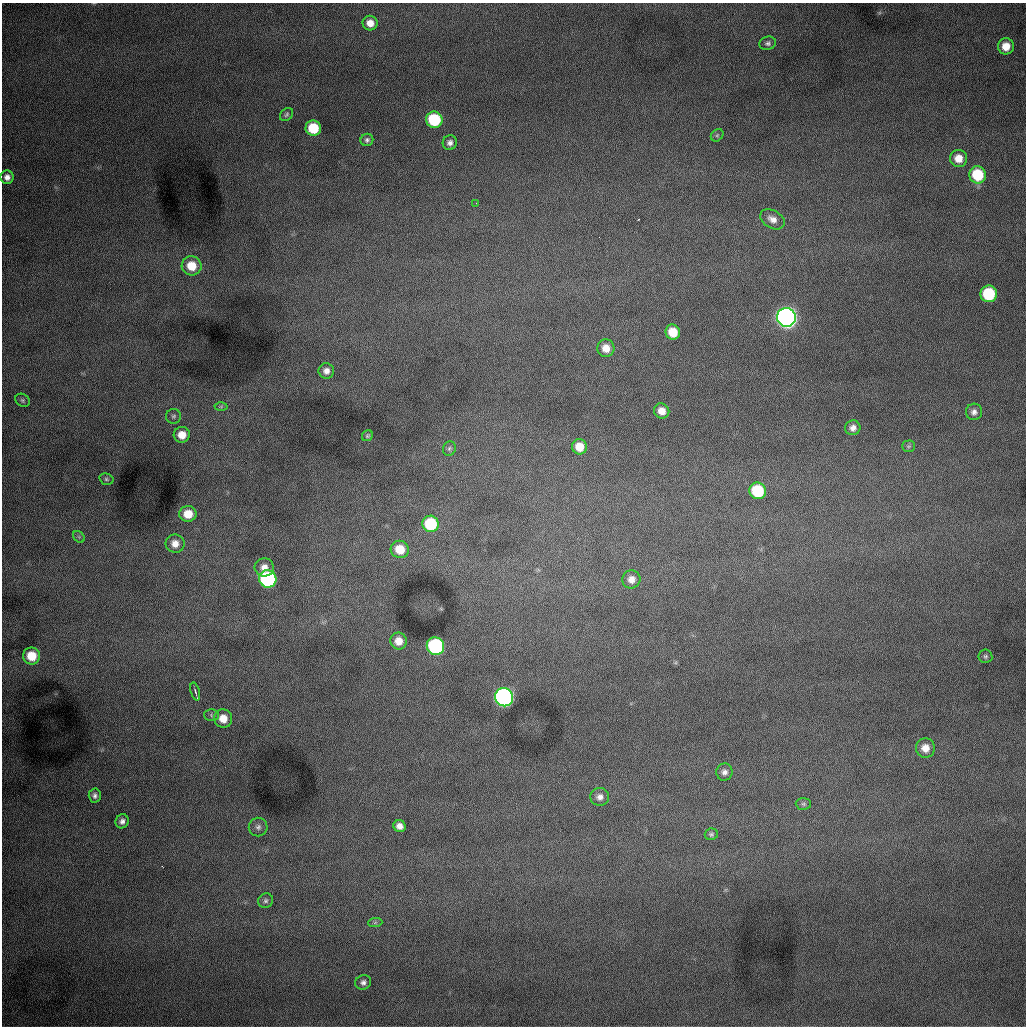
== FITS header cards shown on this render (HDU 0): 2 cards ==
NAXIS1  =                 1024 /fastest changing axis
NAXIS2  =                 1024 /next to fastest changing axis

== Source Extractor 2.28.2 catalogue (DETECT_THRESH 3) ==
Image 1024 x 1024 px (HDU 0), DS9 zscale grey, 1 PNG px = 1 image px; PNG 1028 x 1028 px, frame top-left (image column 1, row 1024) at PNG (2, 3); each listed source drawn as its Kron ellipse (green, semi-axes under 4 px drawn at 4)
Background 1010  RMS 13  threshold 38.4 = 3 sigma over >= 5 px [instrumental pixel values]
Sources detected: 61; all 61 listed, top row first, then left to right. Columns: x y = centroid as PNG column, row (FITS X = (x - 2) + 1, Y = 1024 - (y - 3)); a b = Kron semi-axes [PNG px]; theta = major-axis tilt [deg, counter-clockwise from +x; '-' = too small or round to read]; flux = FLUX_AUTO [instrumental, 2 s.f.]
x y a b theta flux
370 23 7 7 - 8300
768 43 8 6 17 2500
1006 46 8 8 - 12000
286 114 7 5 46 1700
434 120 8 8 - 58000
313 128 8 7 - 33000
717 135 7 5 44 1500
367 140 6 6 - 2200
450 143 7 7 - 3700
958 158 9 8 - 11000
978 175 9 8 - 41000
7 177 7 6 - 4500
476 203 2 2 - 500
772 219 13 8 -30 6300
192 266 10 9 - 18000
989 294 8 8 - 58000
786 317 9 9 - 710000
673 332 7 7 - 17000
606 348 8 8 - 10000
326 371 8 7 - 4900
22 400 8 6 -33 1700
221 406 6 4 1 1200
662 411 8 7 - 8300
974 412 8 8 - 3900
174 416 7 7 - 2200
853 428 7 7 - 4800
182 435 8 8 - 12000
367 436 6 5 - 1500
909 446 6 5 - 1700
579 447 8 7 - 14000
449 448 7 6 - 2000
106 479 7 5 -16 1800
758 491 8 8 - 49000
188 514 8 8 - 15000
430 524 8 8 - 50000
79 537 6 5 - 1600
175 544 9 9 - 8000
400 549 9 8 - 18000
264 567 9 9 - 7100
268 579 9 8 - 180000
631 579 9 9 - 6800
399 641 8 8 - 9600
435 646 9 8 - 150000
32 656 8 8 - 20000
985 656 7 6 - 1900
195 691 9 3 -74 1500
504 697 9 9 - 440000
211 715 7 6 - 2100
223 718 9 9 - 12000
925 748 9 9 - 8800
724 772 8 8 - 3900
95 796 7 6 - 2600
600 797 9 9 - 4900
803 804 8 6 -2 1900
122 821 7 6 - 3500
400 826 6 5 - 5300
258 827 9 9 - 3900
711 834 6 6 - 1800
266 901 8 7 - 2500
375 923 7 4 1 1500
363 982 8 7 - 3300